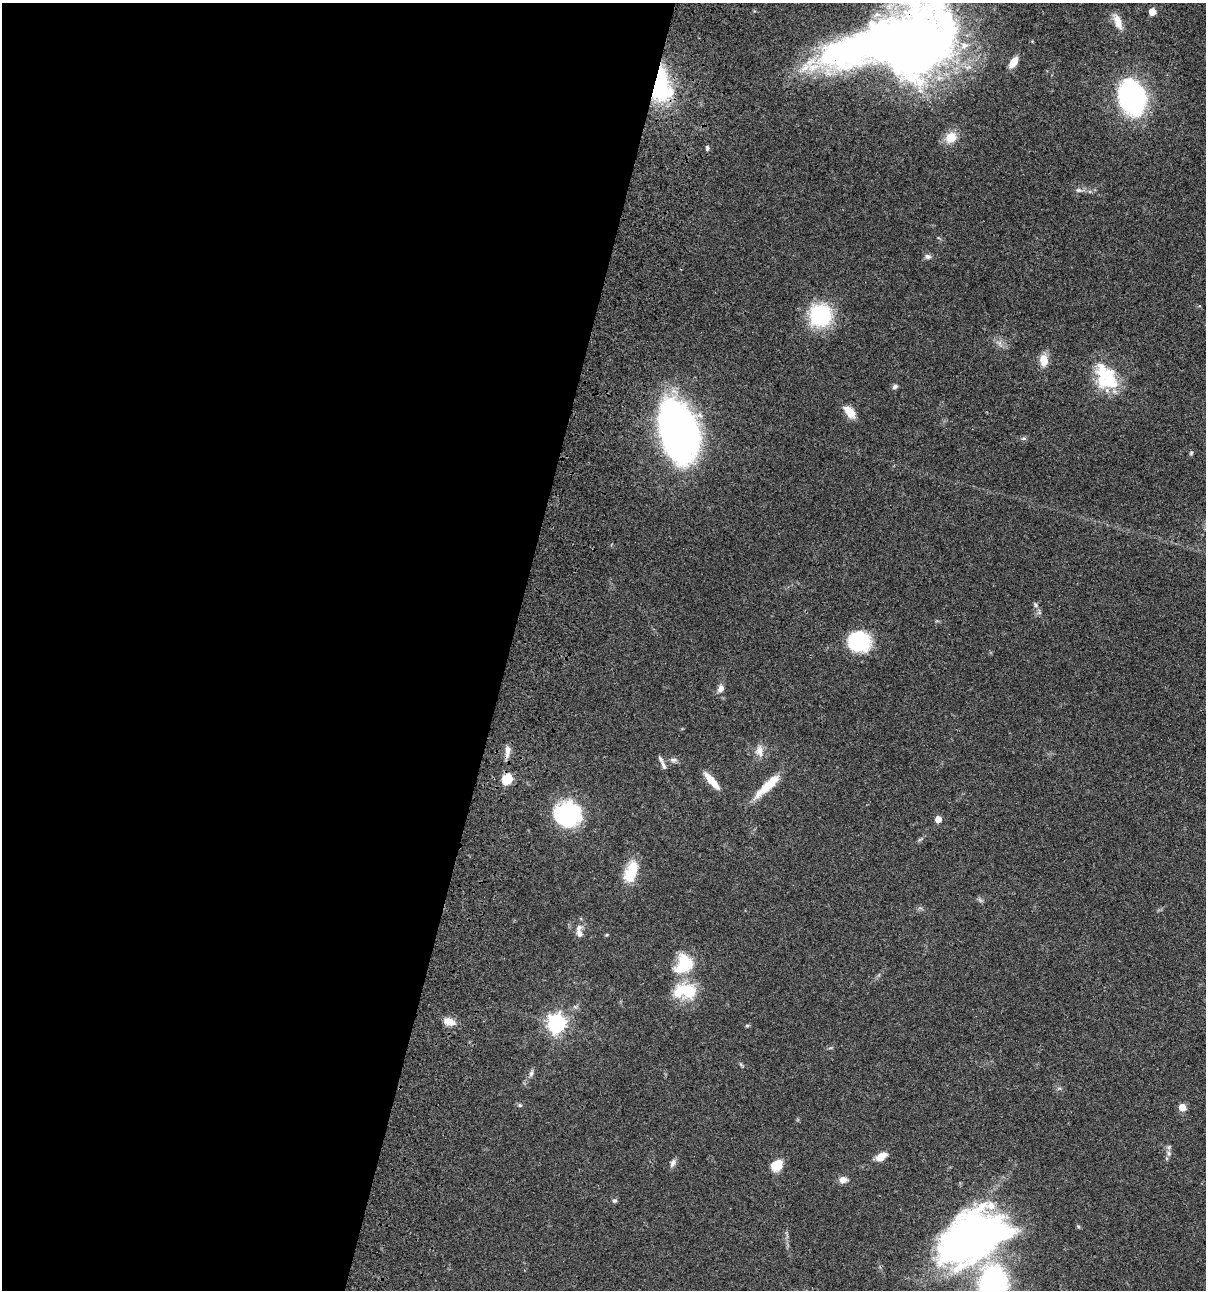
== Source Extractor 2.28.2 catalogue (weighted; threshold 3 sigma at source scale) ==
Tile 5 of 4 x 4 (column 1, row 2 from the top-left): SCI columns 234-1437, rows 2698-3985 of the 5407 x 5392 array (HDU 1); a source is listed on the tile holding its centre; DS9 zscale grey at full resolution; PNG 1208 x 1292 px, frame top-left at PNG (2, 3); no overlay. Shown black and unused: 42% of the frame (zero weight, under 3 of 4 exposures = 9% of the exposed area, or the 3 px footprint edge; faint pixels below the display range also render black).
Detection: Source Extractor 2.28.2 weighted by HDU 2 'WHT'; one run over the whole footprint, this tile lists its part. Background 0.0474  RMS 0.0055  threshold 0.0247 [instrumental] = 3 sigma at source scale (4.5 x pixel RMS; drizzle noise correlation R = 1.50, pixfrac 1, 0.05/0.05 arcsec/px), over >= 5 px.
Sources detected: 58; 5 inside a brighter object's white glare — not listed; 5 inside a brighter listed object's ellipse — not listed separately; the other 48 listed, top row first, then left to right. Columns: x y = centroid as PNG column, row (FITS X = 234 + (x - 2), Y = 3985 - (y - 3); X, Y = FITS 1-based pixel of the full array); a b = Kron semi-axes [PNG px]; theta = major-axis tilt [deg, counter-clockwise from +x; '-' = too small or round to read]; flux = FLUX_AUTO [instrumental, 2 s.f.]
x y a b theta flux
1152 12 5 5 - 9.2
1118 22 21 9 -68 6.1
912 43 80 71 12 410
1013 62 11 6 56 6.3
659 85 38 18 86 46
1132 98 24 18 -76 140
951 137 14 12 35 8
707 148 7 4 -90 0.94
1078 190 8 6 -13 1.4
928 257 8 7 - 1.7
821 315 18 17 - 55
1044 360 16 10 -87 6.1
1110 381 32 26 57 24
895 387 7 6 - 1.4
850 412 14 7 -49 8.3
678 431 49 28 -74 310
1024 438 6 4 18 0.81
1191 453 7 4 46 0.76
1036 605 7 5 -73 1.1
859 641 24 21 -19 31
720 688 10 7 69 2.9
760 751 17 10 90 4.4
507 752 18 6 85 3.2
673 760 9 6 0 1.7
663 765 16 5 -66 2.3
508 779 8 7 - 14
712 781 22 6 -49 8.2
767 786 37 9 43 14
568 814 23 23 - 56
938 819 5 5 - 6.5
631 872 25 13 70 15
579 933 11 8 -63 2.4
684 962 26 21 -73 18
688 991 27 20 -29 19
448 1021 14 10 -11 4.4
556 1023 7 7 - 240
747 1026 6 4 0 0.66
531 1073 9 5 72 1.6
520 1105 6 5 - 0.78
1182 1107 5 5 - 7.8
1169 1153 7 5 -47 1.3
881 1157 14 8 32 4.9
673 1163 12 6 63 1.9
776 1165 13 10 29 8.9
843 1180 10 7 -2 3.3
614 1201 6 5 - 0.95
970 1240 58 42 44 280
993 1287 30 18 83 180
Overlapping masked pixels (flux is a lower limit): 2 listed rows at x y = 912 43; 659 85
Isophote crosses this tile's border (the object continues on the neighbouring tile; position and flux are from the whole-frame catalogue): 2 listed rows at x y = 912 43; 993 1287